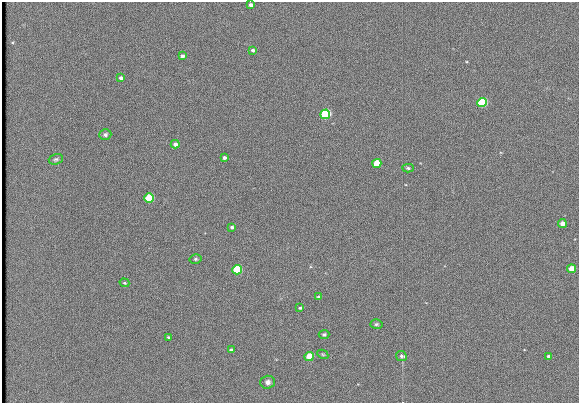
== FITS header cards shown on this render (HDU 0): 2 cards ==
NAXIS1  =                  577
NAXIS2  =                  401

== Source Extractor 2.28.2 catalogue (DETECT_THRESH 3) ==
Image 577 x 401 px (HDU 0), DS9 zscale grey, 1 PNG px = 1 image px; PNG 581 x 405 px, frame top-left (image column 1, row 401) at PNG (2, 2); each listed source drawn as its Kron ellipse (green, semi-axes under 4 px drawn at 4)
Background 150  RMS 5.6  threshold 16.7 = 3 sigma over >= 5 px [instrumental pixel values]
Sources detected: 30; all 30 listed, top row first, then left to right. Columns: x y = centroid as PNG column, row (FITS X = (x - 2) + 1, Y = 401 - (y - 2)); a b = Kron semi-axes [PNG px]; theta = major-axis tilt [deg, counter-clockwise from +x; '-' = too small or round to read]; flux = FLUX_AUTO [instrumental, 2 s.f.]
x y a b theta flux
251 5 4 3 - 1400
253 50 4 3 - 910
182 56 4 3 - 1200
121 78 4 3 - 1300
482 103 5 4 - 42000
325 114 5 4 - 57000
105 135 6 5 - 990
175 144 4 4 - 1600
224 157 4 3 - 1100
56 159 7 5 19 740
377 163 4 4 - 13000
408 168 5 4 - 600
149 198 5 4 - 26000
562 224 4 4 - 2600
232 227 4 3 - 960
195 259 6 4 15 570
572 269 4 4 - 7700
237 270 5 4 - 30000
124 283 5 3 - 440
318 297 4 3 - 500
300 308 4 3 - 490
376 324 6 4 4 640
324 334 5 4 - 610
168 337 4 3 - 430
231 350 4 3 - 990
323 354 6 4 -29 490
309 356 5 4 - 9200
401 356 5 5 - 1100
549 356 4 3 - 1200
268 382 7 6 - 1700